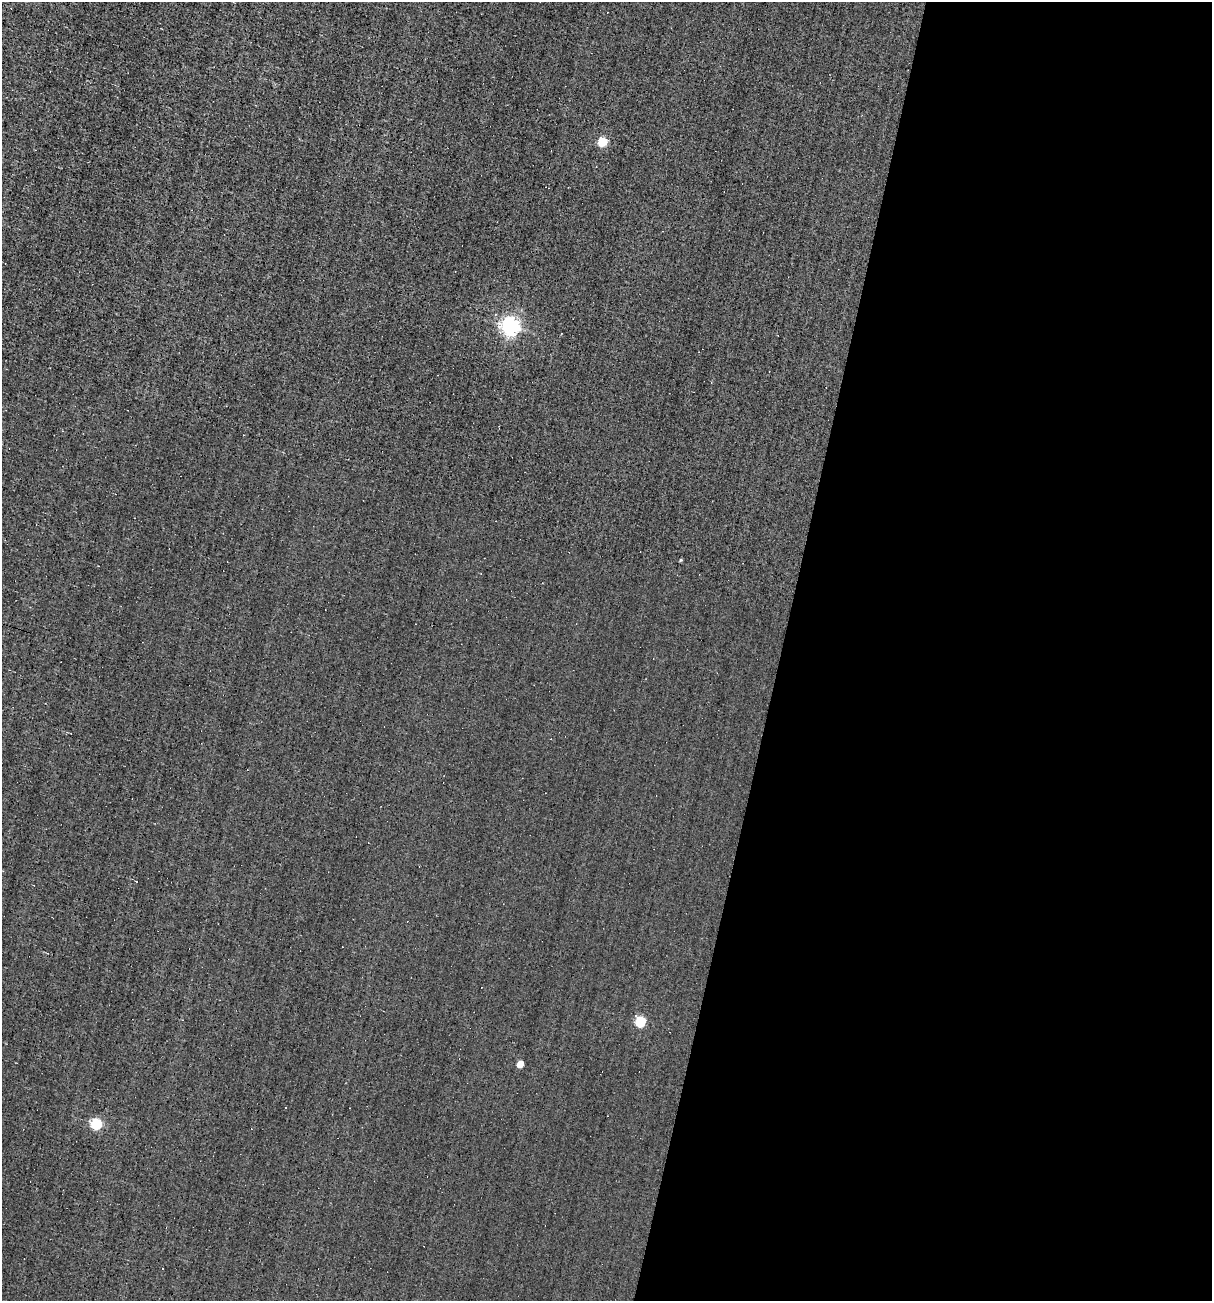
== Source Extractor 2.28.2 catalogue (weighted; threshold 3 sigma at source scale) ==
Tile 12 of 4 x 4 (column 4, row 3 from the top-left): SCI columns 3748-4957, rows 1299-2597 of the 5198 x 5194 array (HDU 1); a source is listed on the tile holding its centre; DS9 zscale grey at full resolution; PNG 1214 x 1303 px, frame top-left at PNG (2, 2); no overlay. Shown black and unused: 36% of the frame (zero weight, under 3 of 4 exposures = <1% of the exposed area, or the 3 px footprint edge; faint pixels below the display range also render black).
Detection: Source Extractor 2.28.2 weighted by HDU 2 'WHT'; one run over the whole footprint, this tile lists its part. Background -0.00129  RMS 0.035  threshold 0.158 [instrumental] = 3 sigma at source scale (4.5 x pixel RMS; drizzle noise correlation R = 1.50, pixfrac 1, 0.05/0.05 arcsec/px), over >= 5 px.
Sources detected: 12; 6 cosmic-ray / hot-pixel residue — not listed; the other 6 listed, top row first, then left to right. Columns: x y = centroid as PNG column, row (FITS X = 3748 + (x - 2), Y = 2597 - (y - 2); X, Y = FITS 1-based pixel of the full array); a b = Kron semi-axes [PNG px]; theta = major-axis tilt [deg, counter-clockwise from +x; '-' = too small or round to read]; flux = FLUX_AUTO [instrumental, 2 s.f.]
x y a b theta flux
603 141 5 5 - 180
510 326 6 6 - 1500
681 560 4 4 - 3.7
640 1021 6 5 - 250
520 1064 5 4 - 60
96 1123 5 5 - 330